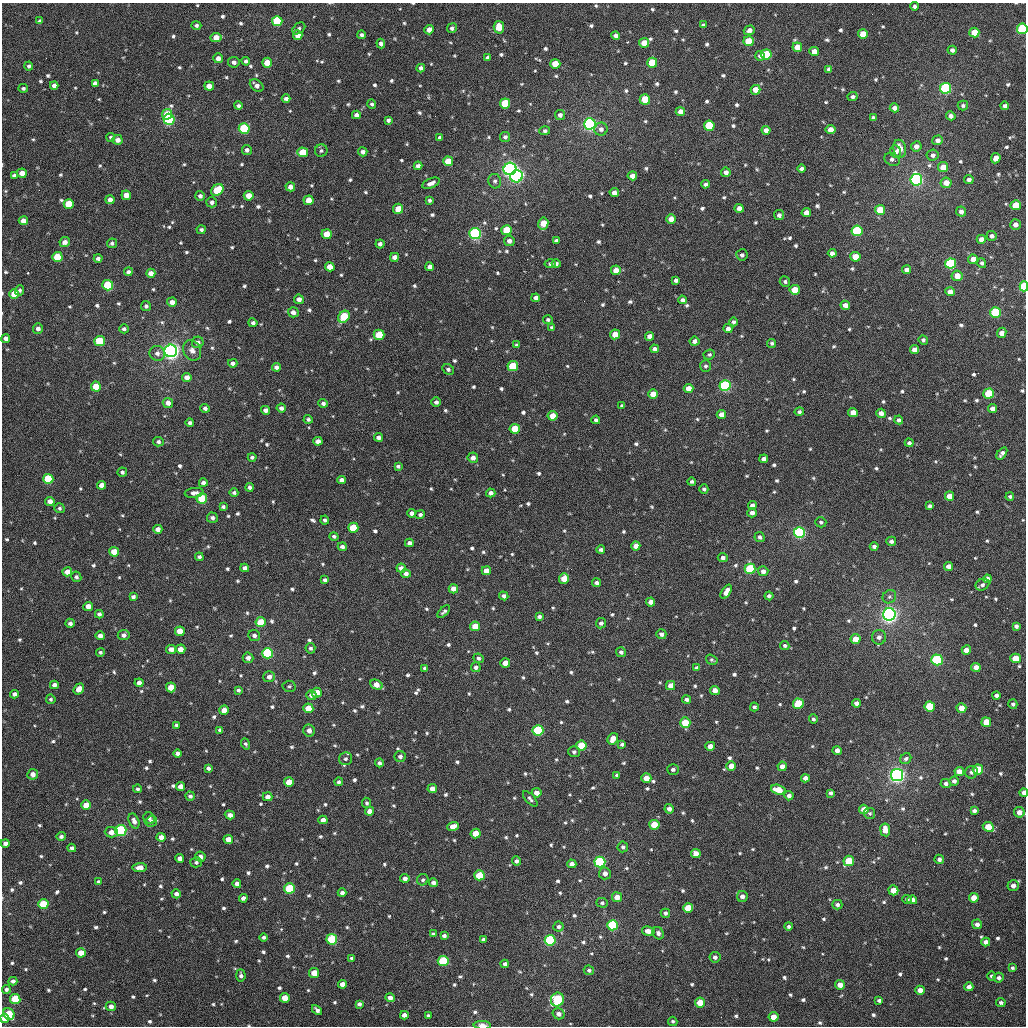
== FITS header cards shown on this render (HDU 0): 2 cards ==
NAXIS1  =                 1024
NAXIS2  =                 1024

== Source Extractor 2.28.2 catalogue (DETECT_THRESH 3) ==
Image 1024 x 1024 px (HDU 0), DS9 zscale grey, 1 PNG px = 1 image px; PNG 1028 x 1028 px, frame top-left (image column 1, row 1024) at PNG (2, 3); each listed source drawn as its Kron ellipse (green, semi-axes under 4 px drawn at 4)
Background 906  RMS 32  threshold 95.2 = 3 sigma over >= 5 px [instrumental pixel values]
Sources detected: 908; of the 908, the 500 brightest by FLUX_AUTO listed and drawn (408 fainter detections omitted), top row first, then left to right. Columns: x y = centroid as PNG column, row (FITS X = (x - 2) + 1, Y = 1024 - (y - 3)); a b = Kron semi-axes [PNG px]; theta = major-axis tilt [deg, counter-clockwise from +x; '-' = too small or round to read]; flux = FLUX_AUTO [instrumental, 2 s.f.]
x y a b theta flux
914 6 4 4 - 5100
40 21 4 4 - 6200
277 21 5 5 - 150000
196 25 5 4 - 5000
703 25 4 3 - 4600
499 27 6 5 - 36000
299 28 7 5 37 5500
452 28 5 4 - 6000
1022 29 5 5 - 120000
429 30 5 4 - 16000
749 30 6 4 20 11000
974 32 5 5 - 40000
863 34 5 5 - 31000
298 35 5 4 - 21000
361 35 4 4 - 5100
616 36 4 4 - 8600
216 37 5 4 - 24000
748 41 5 5 - 49000
644 43 5 5 - 25000
381 44 5 4 - 6600
797 47 5 4 - 31000
952 50 4 4 - 7300
814 52 5 4 - 21000
766 54 5 5 - 77000
760 56 5 5 - 9000
488 57 4 4 - 5700
218 58 5 4 - 11000
246 61 4 4 - 5100
234 62 6 5 - 7700
267 63 5 5 - 27000
652 63 5 5 - 76000
555 64 5 5 - 54000
29 66 4 4 - 5400
421 68 4 4 - 9500
829 69 4 4 - 6400
95 83 4 4 - 6900
54 85 4 4 - 8900
257 85 7 5 -39 10000
209 86 5 4 - 22000
23 88 5 4 - 4900
946 88 5 5 - 470000
756 90 5 4 - 28000
852 97 5 4 - 6100
286 99 4 4 - 6500
645 99 5 5 - 47000
505 103 5 5 - 89000
372 104 4 4 - 4600
238 106 4 4 - 5700
963 106 5 5 - 4900
1005 106 4 4 - 5900
894 108 4 4 - 11000
680 111 4 4 - 13000
167 114 5 5 - 47000
356 115 4 4 - 8900
560 115 5 5 - 8200
951 116 5 4 - 9500
873 118 4 3 - 4500
169 119 5 5 - 180000
388 120 4 3 - 5700
590 124 6 5 - 920000
709 126 5 5 - 140000
244 128 5 5 - 180000
601 129 6 6 - 9300
766 130 4 4 - 11000
831 130 5 4 - 22000
545 131 5 4 - 5200
111 137 4 4 - 4400
505 137 5 5 - 6400
440 138 3 3 - 4600
118 140 5 5 - 13000
938 140 5 5 - 9900
916 146 5 5 - 12000
900 149 9 6 -77 23000
247 150 5 5 - 6900
321 151 6 6 - 4600
303 152 5 5 - 62000
363 152 5 4 - 7300
896 152 6 5 - 5900
933 155 6 5 - 8000
996 158 5 4 - 16000
892 159 8 6 -25 6900
448 161 5 5 - 39000
418 166 4 4 - 7600
943 167 5 5 - 29000
510 169 6 6 - 650000
801 169 4 4 - 6700
726 172 5 4 - 10000
22 173 5 4 - 18000
14 175 4 3 - 5800
517 176 6 6 - 260000
632 176 4 4 - 14000
916 180 6 6 - 880000
969 180 5 4 - 6900
495 181 7 6 - 5800
431 183 9 4 22 10000
946 183 5 5 - 23000
705 184 4 4 - 6400
290 187 5 4 - 11000
217 190 7 5 40 83000
614 193 4 4 - 13000
126 195 5 4 - 21000
200 196 5 5 - 7100
249 196 5 5 - 29000
110 200 4 4 - 13000
309 200 5 4 - 26000
429 200 4 4 - 4400
212 202 5 5 - 6500
69 204 5 5 - 62000
1016 205 5 5 - 49000
739 208 4 4 - 13000
398 209 5 5 - 32000
880 210 5 5 - 45000
961 211 5 5 - 9800
806 213 4 4 - 17000
779 215 5 5 - 6400
671 219 5 5 - 19000
23 221 4 4 - 17000
543 223 6 5 - 42000
1015 225 5 5 - 12000
201 230 4 4 - 5500
507 230 5 5 - 80000
857 231 5 5 - 210000
475 233 6 5 - 280000
326 234 5 5 - 35000
992 236 5 5 - 7000
981 239 4 4 - 14000
509 241 5 5 - 10000
556 241 4 4 - 6300
65 242 5 5 - 14000
112 243 5 5 - 5000
380 244 4 4 - 6700
832 253 4 4 - 10000
742 255 6 5 - 7100
57 257 5 5 - 70000
394 257 4 4 - 13000
855 257 5 4 - 33000
98 258 4 4 - 6600
973 259 5 4 - 15000
982 263 5 4 - 5100
550 264 5 4 - 4500
556 264 4 3 - 5800
950 264 5 5 - 320000
330 267 5 4 - 26000
430 267 4 4 - 10000
616 270 5 5 - 25000
906 270 4 4 - 8800
128 272 4 4 - 5900
151 273 4 4 - 16000
957 276 5 5 - 25000
676 280 4 4 - 7300
785 281 5 5 - 4900
108 285 5 5 - 100000
1024 286 5 4 - 130000
20 290 5 4 - 4700
795 290 5 5 - 46000
950 292 4 4 - 15000
14 294 5 5 - 32000
536 298 4 4 - 10000
299 299 5 4 - 12000
683 300 4 4 - 7900
172 302 5 4 - 13000
845 305 5 4 - 14000
146 306 5 5 - 5500
293 312 5 5 - 11000
995 312 5 5 - 120000
344 317 6 5 - 85000
548 320 5 4 - 4400
733 322 4 4 - 6100
253 323 4 4 - 6500
552 328 4 3 - 4700
38 329 5 5 - 9400
124 329 4 4 - 5600
728 329 4 4 - 9100
1002 333 5 4 - 17000
615 334 5 5 - 28000
379 335 5 5 - 52000
650 336 4 4 - 15000
6 338 4 4 - 11000
923 340 5 4 - 4500
100 341 5 5 - 86000
694 341 5 4 - 9000
198 342 6 5 - 8800
772 343 5 4 - 4600
517 345 4 3 - 4200
655 349 4 4 - 7500
192 350 11 8 -59 13000
915 350 5 4 - 18000
171 351 6 6 - 960000
157 353 8 7 - 10000
709 355 6 5 - 4400
233 363 4 4 - 7800
513 366 5 5 - 80000
705 366 6 5 - 5500
276 367 4 4 - 8300
448 369 6 5 - 4900
187 377 5 4 - 14000
725 386 5 5 - 320000
96 387 5 5 - 42000
689 388 5 4 - 22000
989 393 5 5 - 73000
653 394 5 4 - 24000
436 402 5 4 - 6900
168 403 5 5 - 13000
323 403 5 4 - 6400
622 406 4 4 - 5000
205 408 5 4 - 6700
281 408 4 4 - 8400
993 409 4 4 - 12000
266 410 4 4 - 12000
799 412 5 4 - 5200
853 413 5 4 - 26000
881 413 4 4 - 13000
721 414 4 4 - 15000
553 416 5 5 - 27000
308 419 4 4 - 4500
596 420 4 4 - 5400
899 420 4 4 - 6500
190 423 4 4 - 5600
515 429 5 5 - 49000
378 437 4 4 - 7800
318 441 4 4 - 12000
158 442 5 5 - 5400
909 443 4 4 - 6100
1002 453 7 4 54 8600
252 457 4 3 - 4800
473 458 5 5 - 11000
764 459 4 4 - 9900
398 466 4 3 - 4400
122 472 5 4 - 5100
48 479 5 5 - 140000
341 480 4 4 - 8100
692 482 4 4 - 4900
203 483 4 4 - 7700
101 485 5 4 - 14000
250 487 4 4 - 5800
704 489 5 4 - 4600
194 493 9 5 6 10000
234 493 4 4 - 4800
491 493 4 4 - 9100
950 496 4 4 - 23000
1010 496 4 4 - 4400
202 499 5 5 - 74000
50 501 5 4 - 14000
752 505 4 4 - 10000
930 506 4 4 - 6200
223 507 4 3 - 4700
59 508 5 5 - 4500
412 513 4 4 - 8800
752 513 5 4 - 8300
420 514 5 4 - 5400
212 518 5 5 - 6100
325 520 4 4 - 4700
821 522 5 5 - 4400
353 528 5 5 - 68000
158 529 4 4 - 11000
799 532 5 5 - 450000
334 536 4 4 - 4600
760 537 5 5 - 5600
891 541 5 4 - 7100
409 543 4 4 - 6500
636 546 4 4 - 17000
342 547 4 4 - 7100
874 547 4 4 - 6700
601 550 4 4 - 6200
114 552 5 4 - 36000
199 557 4 4 - 4800
723 558 5 4 - 8000
949 566 4 4 - 15000
245 568 4 4 - 9800
401 568 4 4 - 11000
750 569 5 5 - 140000
486 571 5 4 - 20000
763 571 5 5 - 9100
67 572 5 4 - 17000
406 574 5 4 - 9900
76 577 5 5 - 5000
564 579 5 5 - 32000
987 579 4 4 - 12000
325 580 4 4 - 5500
596 583 4 4 - 6700
982 585 7 5 27 7800
453 589 5 4 - 18000
726 592 8 4 58 16000
504 596 5 4 - 6900
769 596 4 4 - 5700
133 597 4 4 - 6400
889 597 7 6 - 5500
651 602 4 4 - 14000
88 606 5 4 - 17000
444 612 8 4 44 5100
99 614 4 4 - 5600
889 614 6 6 - 910000
539 617 4 4 - 6500
260 622 5 5 - 55000
70 623 5 4 - 7000
601 623 5 5 - 7000
475 626 5 5 - 29000
1016 626 4 4 - 6100
180 631 5 5 - 33000
661 634 5 5 - 8100
124 635 6 5 - 9500
100 636 4 4 - 13000
254 636 6 5 - 6800
879 637 7 7 - 8400
855 639 5 5 - 24000
785 645 5 4 - 4500
310 648 5 5 - 5700
171 649 5 4 - 12000
181 649 5 4 - 17000
966 650 5 4 - 18000
100 652 4 4 - 4300
621 652 5 5 - 6600
268 653 5 5 - 400000
248 658 5 5 - 11000
478 658 5 4 - 5600
1015 658 5 5 - 49000
712 660 6 4 -33 4200
937 660 5 5 - 190000
505 663 5 4 - 28000
476 667 5 4 - 5600
976 667 5 4 - 16000
425 668 4 4 - 6000
697 668 4 3 - 5100
269 677 6 5 - 11000
139 683 4 4 - 11000
54 685 4 4 - 9600
376 685 6 4 -26 21000
289 686 6 5 - 4400
671 686 4 4 - 20000
171 687 5 5 - 31000
79 689 6 4 51 18000
238 690 4 3 - 4400
715 690 5 4 - 18000
316 693 5 5 - 29000
15 694 4 4 - 9500
311 695 5 5 - 7700
996 695 4 4 - 7200
51 699 5 4 - 4200
687 700 5 4 - 7400
856 703 4 4 - 8500
798 704 5 5 - 100000
1013 704 5 4 - 4500
930 706 5 5 - 110000
754 707 4 4 - 4600
308 708 5 5 - 43000
961 708 5 4 - 22000
224 710 5 4 - 20000
813 719 4 4 - 4800
986 722 5 5 - 29000
685 723 5 5 - 56000
176 725 4 3 - 5400
220 730 4 4 - 6100
309 730 6 5 - 11000
538 730 5 5 - 140000
613 739 6 5 - 23000
245 744 5 4 - 4500
622 744 4 4 - 4500
581 746 5 5 - 68000
710 746 5 4 - 17000
837 751 4 4 - 14000
574 752 5 5 - 4800
177 754 4 4 - 7800
400 756 5 5 - 6800
345 759 6 6 - 6200
906 759 6 5 - 5600
379 763 4 3 - 5800
731 766 5 5 - 19000
782 766 4 4 - 13000
208 768 4 4 - 6200
673 769 6 5 - 5400
978 770 5 5 - 62000
959 772 5 4 - 21000
971 772 6 6 - 6700
33 774 5 5 - 14000
617 775 3 3 - 4300
897 775 6 6 - 680000
646 778 5 4 - 22000
805 778 4 4 - 11000
954 781 4 4 - 6800
289 782 5 4 - 28000
339 782 4 4 - 5100
946 784 5 4 - 5800
180 786 4 4 - 17000
137 789 4 4 - 4200
432 789 4 4 - 16000
778 790 7 4 -18 33000
1024 792 4 4 - 14000
536 793 5 4 - 15000
830 793 4 4 - 5400
190 796 5 4 - 5500
789 796 4 4 - 8100
268 797 5 4 - 13000
530 799 9 4 -48 6100
367 803 5 4 - 4400
86 805 5 5 - 30000
669 809 5 4 - 10000
864 809 5 4 - 22000
370 811 4 4 - 15000
974 811 4 4 - 7000
1019 812 5 5 - 17000
870 813 5 5 - 4200
230 815 5 4 - 11000
149 818 6 5 - 5500
323 820 4 4 - 12000
134 821 8 5 -67 9900
151 821 6 5 - 4600
654 825 5 5 - 51000
453 826 6 4 21 18000
988 827 6 4 -28 48000
121 830 5 5 - 200000
885 830 6 5 - 24000
111 832 6 5 - 14000
476 833 5 5 - 37000
61 836 4 4 - 5600
161 837 4 4 - 17000
228 839 5 4 - 18000
5 843 4 4 - 11000
623 847 5 5 - 5800
72 848 4 4 - 7400
696 854 5 4 - 17000
200 857 5 5 - 11000
180 858 4 4 - 12000
939 859 5 4 - 6600
516 861 4 4 - 6700
849 861 5 5 - 90000
196 862 6 5 - 5100
600 862 5 5 - 340000
572 864 5 4 - 9800
140 867 7 4 6 15000
605 873 6 6 - 11000
479 875 5 5 - 54000
405 878 4 4 - 8400
423 880 6 5 - 4800
98 882 4 4 - 4800
433 883 4 4 - 8400
237 884 4 4 - 10000
1013 886 6 5 - 11000
290 888 5 5 - 160000
893 890 5 5 - 28000
342 893 4 4 - 6900
176 894 5 4 - 7700
742 896 5 5 - 9800
617 897 5 5 - 20000
243 898 4 4 - 8600
974 898 5 4 - 28000
907 899 5 4 - 5400
912 900 5 4 - 14000
602 903 6 5 - 4600
43 904 5 5 - 75000
837 905 5 5 - 6200
688 908 5 5 - 56000
665 913 5 4 - 6300
977 924 5 4 - 8600
612 925 5 5 - 250000
788 926 4 4 - 5000
558 927 5 5 - 5500
648 931 6 4 -10 15000
658 933 6 5 - 6700
433 934 4 3 - 4800
444 936 4 4 - 5800
263 937 4 4 - 4300
332 939 5 5 - 120000
483 940 4 3 - 5100
550 940 5 5 - 330000
986 942 4 4 - 12000
81 953 5 4 - 26000
715 957 5 5 - 7400
351 958 4 4 - 4300
443 961 5 5 - 150000
505 964 4 4 - 7600
1012 968 4 4 - 4300
589 970 5 5 - 5000
314 973 5 5 - 35000
241 975 6 4 -86 6200
992 976 4 4 - 4400
999 978 5 5 - 6200
13 981 4 4 - 7400
342 984 4 4 - 15000
840 985 5 4 - 18000
969 987 4 4 - 12000
6 989 4 4 - 5600
920 990 4 4 - 15000
285 998 5 4 - 30000
390 998 4 4 - 14000
15 999 5 5 - 97000
557 1000 7 6 - 190000
879 1000 4 3 - 5200
700 1002 5 5 - 43000
1001 1003 5 4 - 5700
359 1004 4 4 - 7100
111 1006 5 5 - 13000
317 1010 6 3 -46 6500
9 1014 6 5 - 82000
558 1014 6 5 - 11000
404 1015 4 4 - 11000
428 1016 4 3 - 4600
774 1017 5 4 - 25000
5 1018 5 4 - 28000
673 1021 5 4 - 4300
482 1025 8 4 -2 14000
At the frame edge (FLAGS 8, measured only in part): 4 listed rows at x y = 1022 29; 1024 286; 1024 792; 482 1025
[408 fainter detections neither listed nor drawn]

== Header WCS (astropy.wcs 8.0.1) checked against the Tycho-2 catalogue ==
Header WCS as astropy/WCSLIB reads it (applying the file's SIP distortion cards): RA---TAN-SIP/DEC--TAN-SIP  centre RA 01:37:28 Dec +23:23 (24.37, +23.39 deg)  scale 8.67 arcsec/px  FOV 148.0' x 148.0'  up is +178 deg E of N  parity flipped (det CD > 0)
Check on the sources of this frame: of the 60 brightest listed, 60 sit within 11.7 arcsec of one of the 180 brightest Tycho-2 stars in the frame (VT <= 12.06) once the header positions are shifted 0.18 arcsec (0.09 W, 0.16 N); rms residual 3.91 arcsec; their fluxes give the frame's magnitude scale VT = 22.56 - 2.5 log10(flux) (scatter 0.22 mag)
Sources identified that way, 204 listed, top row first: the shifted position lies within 11.7 arcsec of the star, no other Tycho-2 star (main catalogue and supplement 1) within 23.4 arcsec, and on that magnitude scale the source's flux lands within +1.5 / -3 mag of the star's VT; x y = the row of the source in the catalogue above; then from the Tycho-2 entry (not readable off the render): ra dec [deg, ICRS J2000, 3 dp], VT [Tycho-2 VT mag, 2 dp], TYC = Tycho-2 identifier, HIP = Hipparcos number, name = IAU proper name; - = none
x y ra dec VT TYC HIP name
277 21 25.032 +22.223 10.25 1211-1602-1 - -
499 27 24.454 +22.218 11.43 1211-1295-1 - -
1022 29 23.095 +22.167 9.59 1204-586-1 - -
429 30 24.636 +22.229 11.73 1211-1288-1 - -
974 32 23.219 +22.181 11.30 1204-801-1 - -
863 34 23.508 +22.197 10.87 1204-445-1 - -
216 37 25.190 +22.267 11.30 1211-1436-1 - -
748 41 23.805 +22.227 10.45 1204-681-1 - -
644 43 24.074 +22.241 11.46 1211-1217-1 - -
814 52 23.632 +22.245 11.53 1204-1097-1 - -
766 54 23.757 +22.257 10.13 1204-676-1 - -
267 63 25.055 +22.323 11.16 1211-1463-1 - -
652 63 24.053 +22.288 10.92 1211-1294-1 - -
555 64 24.305 +22.300 10.71 1211-1284-1 - -
421 68 24.654 +22.323 11.98 1211-1310-1 - -
209 86 25.203 +22.385 11.79 1211-1585-1 - -
946 88 23.287 +22.319 9.23 1204-667-1 7227 -
756 90 23.781 +22.342 11.79 1204-454-1 - -
645 99 24.067 +22.377 10.53 1211-1362-1 - -
505 103 24.431 +22.400 10.31 1211-1296-1 - -
167 114 25.310 +22.456 10.89 1211-1454-1 - -
169 119 25.305 +22.468 9.37 1211-1489-1 - -
590 124 24.209 +22.442 8.53 1211-1286-1 7520 -
709 126 23.898 +22.434 10.63 1204-831-1 - -
244 128 25.109 +22.484 9.66 1211-1625-1 - -
766 130 23.749 +22.439 12.07 1204-866-1 - -
831 130 23.581 +22.431 11.32 1204-588-1 - -
118 140 25.437 +22.521 12.09 1756-1545-1 - -
916 146 23.356 +22.461 11.96 1204-1133-1 - -
303 152 24.954 +22.536 11.19 1749-1765-1 - -
996 158 23.147 +22.479 12.63 1204-930-1 - -
943 167 23.284 +22.509 11.19 1749-1546-1 - -
510 169 24.411 +22.557 7.83 1749-1478-1 7583 -
22 173 25.684 +22.609 12.39 1756-1469-1 - -
517 176 24.393 +22.575 8.83 1749-1569-1 - -
632 176 24.091 +22.563 12.24 1749-1341-1 - -
916 180 23.351 +22.542 8.72 1749-1736-1 - -
946 183 23.273 +22.546 11.45 1749-538-1 - -
290 187 24.982 +22.620 12.47 1749-1813-1 - -
217 190 25.173 +22.635 10.41 1756-1183-1 - -
126 195 25.410 +22.654 12.09 1756-1191-1 - -
249 196 25.090 +22.645 11.38 1749-1897-1 - -
309 200 24.934 +22.651 11.66 1749-1819-1 - -
69 204 25.559 +22.679 10.81 1756-1385-1 - -
1016 205 23.089 +22.592 10.43 1749-1525-1 - -
739 208 23.810 +22.629 12.01 1749-1567-1 - -
398 209 24.699 +22.663 11.66 1749-1445-1 - -
880 210 23.442 +22.618 10.55 1749-1442-1 - -
806 213 23.635 +22.633 11.81 1749-1573-1 - -
671 219 23.986 +22.662 11.52 1749-1463-1 - -
543 223 24.319 +22.685 11.02 1749-1466-1 - -
1015 225 23.088 +22.638 11.82 1749-1496-1 - -
507 230 24.414 +22.705 10.60 1749-1596-1 - -
857 231 23.500 +22.671 9.44 1749-433-1 - -
475 233 24.496 +22.716 8.73 1749-1554-1 - -
326 234 24.884 +22.731 11.35 1749-1584-1 - -
981 239 23.175 +22.677 11.69 1749-1423-1 - -
509 241 24.406 +22.730 11.60 1749-971-1 - -
65 242 25.567 +22.771 12.12 1756-1588-1 - -
832 253 23.562 +22.728 12.08 1749-472-1 - -
57 257 25.584 +22.808 10.48 1756-1886-1 - -
394 257 24.704 +22.780 12.24 1749-1727-1 - -
855 257 23.501 +22.734 10.76 1749-1401-1 - -
973 259 23.194 +22.726 11.89 1749-1299-1 - -
950 264 23.252 +22.739 9.24 1749-866-1 - -
330 267 24.873 +22.809 11.74 1749-1648-1 - -
616 270 24.125 +22.791 11.44 1749-936-1 - -
957 276 23.234 +22.768 11.30 1749-1058-1 - -
108 285 25.451 +22.872 9.98 1756-1028-1 - -
1024 286 23.056 +22.785 9.23 1749-1001-1 - -
795 290 23.656 +22.820 10.92 1749-1515-1 - -
950 292 23.250 +22.807 12.12 1749-404-1 - -
14 294 25.695 +22.900 11.22 1756-1480-1 - -
299 299 24.949 +22.890 11.96 1749-1891-1 - -
172 302 25.281 +22.908 12.01 1756-1203-1 - -
293 312 24.963 +22.922 12.55 1749-1823-1 - -
995 312 23.129 +22.852 9.57 1749-1755-1 - -
344 317 24.831 +22.928 10.26 1749-1440-1 - -
728 329 23.826 +22.920 12.54 1749-1451-1 - -
379 335 24.737 +22.969 10.68 1749-887-1 - -
650 336 24.029 +22.947 12.06 1749-1592-1 - -
100 341 25.467 +23.007 10.16 1756-1298-1 - -
694 341 23.912 +22.954 12.35 1749-1619-1 - -
915 350 23.336 +22.951 11.43 1749-1235-1 - -
171 351 25.280 +23.025 7.57 1756-1458-1 7861 -
513 366 24.383 +23.033 10.46 1749-1588-1 7570 -
725 386 23.827 +23.058 8.98 1749-621-1 7390 -
96 387 25.473 +23.117 11.02 1756-1745-1 - -
689 388 23.922 +23.068 11.36 1749-1354-1 - -
989 393 23.136 +23.047 10.01 1749-1503-1 - -
653 394 24.014 +23.085 11.54 1749-1025-1 - -
168 403 25.283 +23.151 12.26 1756-1031-1 - -
281 408 24.986 +23.154 12.20 1749-1841-1 - -
993 409 23.124 +23.084 12.25 1749-906-1 - -
853 413 23.489 +23.109 12.15 1749-1522-1 - -
881 413 23.415 +23.107 12.34 1749-929-1 - -
553 416 24.275 +23.148 11.70 1749-1636-1 - -
515 429 24.371 +23.183 10.68 1749-1541-1 - -
318 441 24.886 +23.231 12.68 1749-1303-1 - -
473 458 24.479 +23.256 12.65 1749-1172-1 - -
48 479 25.590 +23.343 9.92 1756-809-1 - -
950 496 23.226 +23.299 11.50 1749-1632-1 - -
202 499 25.186 +23.378 10.07 1756-44-1 - -
50 501 25.584 +23.397 12.04 1756-1694-1 - -
412 513 24.634 +23.395 12.58 1749-1216-1 - -
353 528 24.786 +23.435 10.44 1749-1511-1 - -
799 532 23.615 +23.403 8.68 1749-769-1 - -
636 546 24.043 +23.453 11.78 1749-1610-1 - -
114 552 25.411 +23.513 11.05 1756-120-1 - -
750 569 23.740 +23.496 9.62 1749-1575-1 - -
486 571 24.432 +23.527 12.05 1749-1699-1 - -
564 579 24.228 +23.538 11.37 1749-1729-1 - -
987 579 23.117 +23.494 11.85 1749-1077-1 - -
596 583 24.142 +23.545 12.78 1749-1406-1 - -
453 589 24.517 +23.573 12.13 1749-1362-1 - -
726 592 23.802 +23.557 13.43 1749-1618-1 - -
651 602 23.998 +23.586 11.98 1749-1661-1 - -
88 606 25.475 +23.647 11.94 1756-103-1 - -
889 614 23.370 +23.590 7.46 1749-1639-1 7255 -
260 622 25.021 +23.671 10.67 1749-1868-1 - -
475 626 24.456 +23.662 11.24 1749-511-1 - -
180 631 25.232 +23.699 11.56 1756-898-1 - -
124 635 25.379 +23.713 12.19 1756-187-1 - -
100 636 25.441 +23.716 11.74 1756-594-1 - -
855 639 23.455 +23.653 11.44 1749-610-1 - -
181 649 25.228 +23.742 12.06 1756-1263-1 - -
966 650 23.163 +23.667 12.02 1749-310-1 - -
268 653 24.999 +23.745 9.52 1749-1917-1 7768 -
1015 658 23.032 +23.682 10.70 1749-772-1 - -
937 660 23.240 +23.696 9.13 1749-858-1 7217 -
505 663 24.373 +23.747 11.46 1749-491-1 - -
976 667 23.135 +23.708 11.64 1749-540-1 - -
376 685 24.710 +23.811 11.56 1749-467-1 - -
671 686 23.936 +23.785 11.52 1749-792-1 - -
171 687 25.251 +23.835 11.49 1756-506-1 - -
715 690 23.819 +23.792 11.77 1749-1265-1 - -
316 693 24.867 +23.836 11.42 1749-830-1 - -
798 704 23.598 +23.815 9.77 1749-380-1 - -
930 706 23.252 +23.807 10.06 1749-1131-1 - -
308 708 24.887 +23.874 10.90 1749-145-1 - -
961 708 23.168 +23.808 10.89 1749-674-1 - -
224 710 25.109 +23.886 11.63 1749-1822-1 - -
986 722 23.101 +23.838 11.10 1749-1102-1 - -
685 723 23.893 +23.873 10.27 1749-1366-1 - -
538 730 24.280 +23.906 9.63 1749-462-1 - -
613 739 24.081 +23.918 11.44 1749-1672-1 - -
581 746 24.164 +23.939 10.33 1749-1537-1 - -
710 746 23.825 +23.927 11.60 1749-494-1 - -
731 766 23.768 +23.972 12.07 1749-355-1 - -
782 766 23.633 +23.968 12.20 1749-641-1 - -
978 770 23.118 +23.954 10.46 1749-206-1 - -
959 772 23.165 +23.961 11.62 1749-478-1 - -
897 775 23.329 +23.976 7.70 1749-1402-1 7244 -
646 778 23.989 +24.010 11.62 1749-282-1 - -
289 782 24.931 +24.054 11.24 1749-1804-1 - -
432 789 24.552 +24.057 11.76 1749-220-1 - -
778 790 23.641 +24.024 11.57 1749-1304-1 - -
86 805 25.464 +24.125 11.04 1756-642-1 - -
864 809 23.413 +24.062 12.06 1749-758-1 - -
370 811 24.716 +24.116 11.56 1749-391-1 - -
1019 812 23.003 +24.052 11.53 1749-219-1 - -
323 820 24.838 +24.142 11.80 1749-655-1 - -
654 825 23.963 +24.122 10.64 1749-1308-1 - -
453 826 24.496 +24.146 12.07 1749-506-1 - -
988 827 23.083 +24.090 11.01 1749-407-1 - -
121 830 25.370 +24.184 8.89 1756-1456-1 7889 -
885 830 23.353 +24.111 11.69 1749-1345-1 - -
111 832 25.396 +24.188 12.00 1756-1807-1 - -
476 833 24.433 +24.160 11.04 1749-939-1 - -
161 837 25.263 +24.197 11.82 1756-218-1 - -
228 839 25.085 +24.196 11.65 1749-1836-1 - -
696 854 23.850 +24.187 12.09 1749-747-1 - -
200 857 25.158 +24.240 12.46 1756-924-1 - -
849 861 23.446 +24.188 10.48 1749-597-1 - -
600 862 24.103 +24.217 8.89 1749-1334-1 7487 -
140 867 25.314 +24.271 12.14 1756-1790-1 - -
479 875 24.419 +24.261 10.25 1749-862-1 - -
1013 886 23.010 +24.229 12.28 1749-335-1 - -
290 888 24.919 +24.309 9.73 1749-635-1 - -
893 890 23.325 +24.254 11.10 1749-440-1 - -
617 897 24.054 +24.300 11.60 1749-678-1 - -
974 898 23.112 +24.262 11.27 1749-1177-1 - -
912 900 23.273 +24.275 11.76 1749-148-1 - -
43 904 25.568 +24.367 10.01 1756-566-1 - -
688 908 23.865 +24.318 10.78 1749-598-1 - -
612 925 24.062 +24.368 9.36 1749-933-1 - -
332 939 24.803 +24.429 9.56 1749-356-1 - -
550 940 24.226 +24.410 9.18 1749-978-1 - -
986 942 23.075 +24.368 12.07 1749-1319-1 - -
81 953 25.465 +24.481 11.15 1756-1689-1 - -
443 961 24.506 +24.470 9.55 1749-152-1 - -
505 964 24.343 +24.471 12.13 1749-452-1 - -
314 973 24.845 +24.511 11.09 1749-298-1 - -
342 984 24.770 +24.535 11.78 1749-193-1 - -
840 985 23.455 +24.487 11.50 1749-56-1 - -
920 990 23.243 +24.491 12.26 1749-1414-1 - -
390 998 24.643 +24.563 11.35 1749-726-1 - -
15 999 25.635 +24.597 10.01 1756-1196-1 - -
557 1000 24.199 +24.551 9.53 1749-913-1 - -
700 1002 23.822 +24.545 10.57 1749-620-1 - -
111 1006 25.381 +24.608 12.07 1756-1666-1 - -
9 1014 25.650 +24.634 10.39 1756-171-1 - -
774 1017 23.626 +24.572 11.45 1749-1624-1 - -
5 1018 25.661 +24.644 11.54 1756-162-1 - -